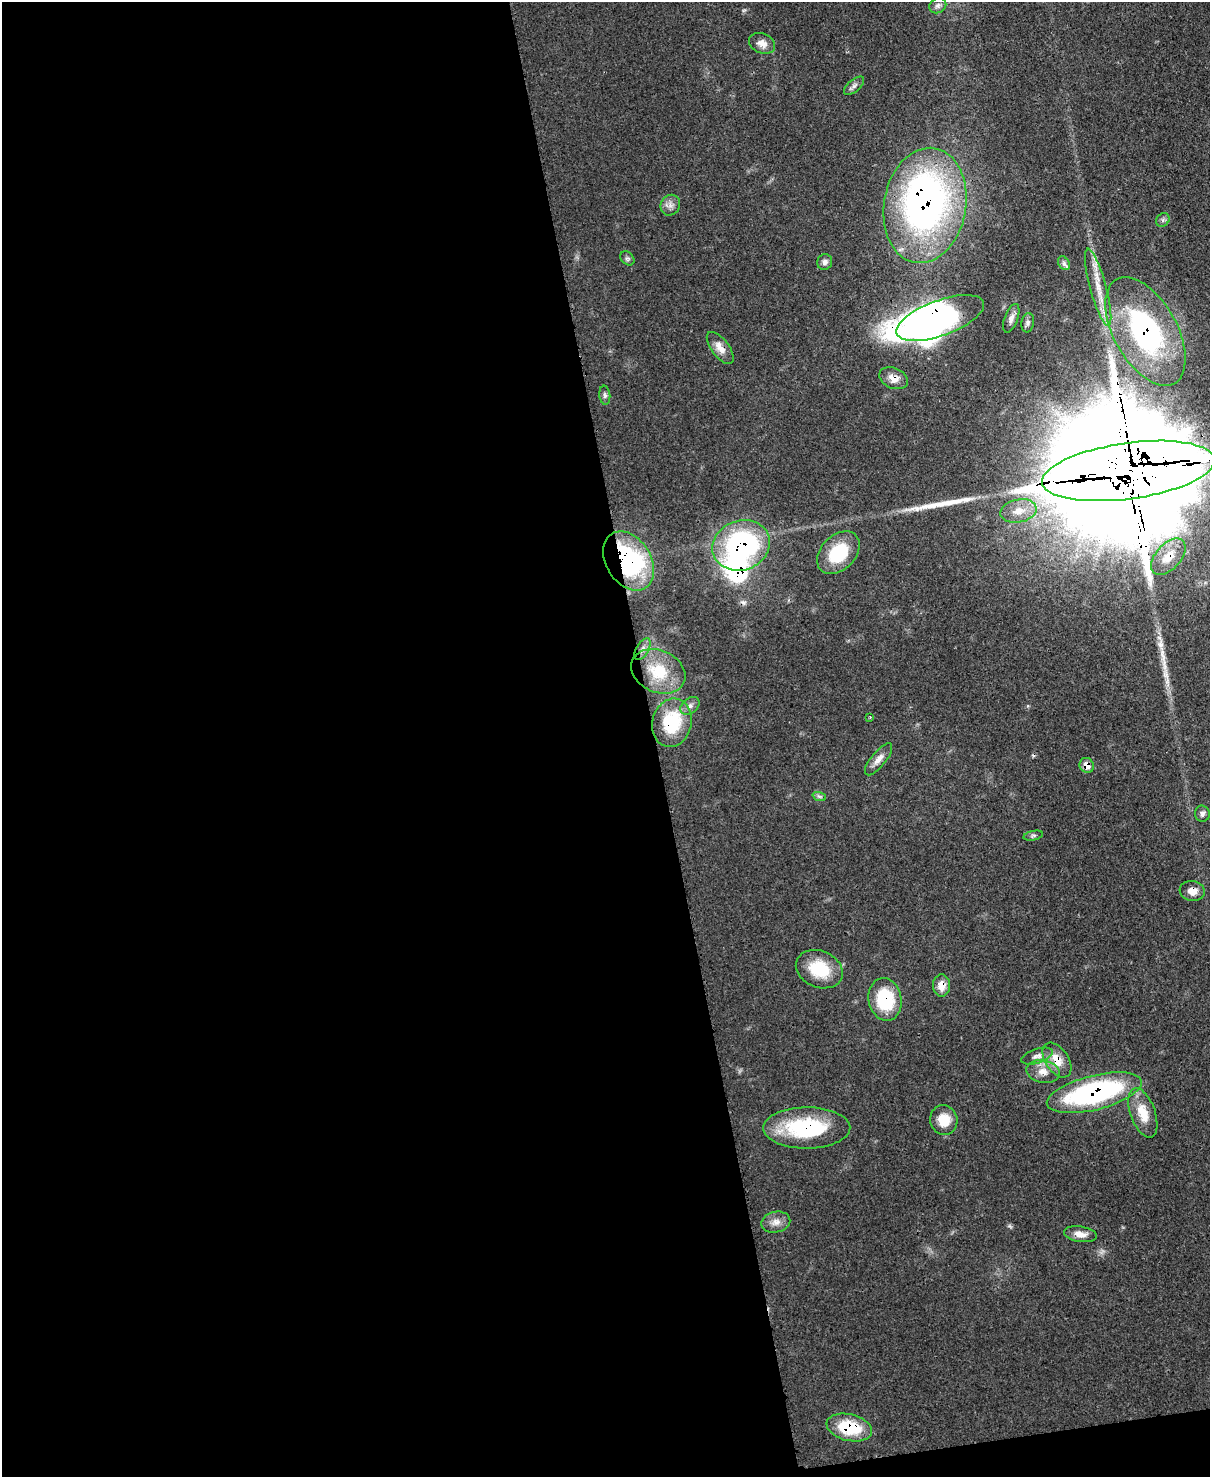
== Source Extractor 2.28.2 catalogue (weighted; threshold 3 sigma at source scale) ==
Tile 9 of 4 x 3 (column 1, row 3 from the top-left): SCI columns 78-1285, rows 215-1689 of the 4991 x 4970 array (HDU 1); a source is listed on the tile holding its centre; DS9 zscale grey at full resolution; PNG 1212 x 1479 px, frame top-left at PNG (2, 2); each listed source drawn as its Kron ellipse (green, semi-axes under 4 px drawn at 4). Shown black and unused: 55% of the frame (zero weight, under 3 of 4 exposures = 9% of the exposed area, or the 3 px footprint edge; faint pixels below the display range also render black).
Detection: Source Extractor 2.28.2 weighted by HDU 2 'WHT'; one run over the whole footprint, this tile lists its part. Background 0.0551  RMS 0.004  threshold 0.0181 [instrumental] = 3 sigma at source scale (4.5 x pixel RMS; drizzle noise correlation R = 1.50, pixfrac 1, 0.05/0.05 arcsec/px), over >= 5 px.
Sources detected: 57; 4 inside a brighter object's white glare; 2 cosmic-ray / hot-pixel residue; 2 long thin detections or spike segments (spike, bleed or trail) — neither listed nor drawn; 2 inside a brighter listed object's ellipse — not listed separately; the other 47 listed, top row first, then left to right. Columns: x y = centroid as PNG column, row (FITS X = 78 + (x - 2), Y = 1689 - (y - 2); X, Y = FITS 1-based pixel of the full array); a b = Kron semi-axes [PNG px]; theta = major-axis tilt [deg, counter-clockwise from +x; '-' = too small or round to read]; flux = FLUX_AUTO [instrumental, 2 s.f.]
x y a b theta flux
938 6 9 7 30 1.6
762 43 13 10 -24 3.6
854 86 12 6 41 1.5
670 205 11 9 57 2.4
925 205 58 41 80 190
1163 220 7 6 - 1.1
627 258 8 6 -44 1
825 262 8 7 - 1.5
1064 263 7 5 -60 1.1
1098 287 40 8 -75 8.9
940 318 46 17 20 70
1011 318 15 6 70 2.2
1028 323 10 6 81 1.3
1145 331 59 31 -61 81
720 348 19 8 -53 4.1
894 378 15 10 -23 4.3
605 395 9 5 -85 1.2
1128 471 87 28 8 37000
1018 511 18 11 12 5.8
741 545 29 25 19 86
838 553 25 17 45 20
1168 557 21 12 48 8.8
629 561 32 22 -58 69
643 649 12 6 60 2.2
658 671 28 21 -24 17
690 706 11 7 38 1.9
870 717 3 2 - 0.32
672 723 24 19 77 25
878 759 20 7 51 3.2
1087 765 8 7 - 4.1
819 796 7 4 -19 0.88
1202 814 8 7 - 1.5
1033 836 10 4 12 0.95
1192 891 13 10 -8 3.7
819 969 24 18 -23 16
941 985 11 8 -86 4.8
885 999 21 16 -78 25
1037 1056 16 7 18 2.3
1057 1060 19 11 -56 6.8
1043 1071 17 11 -12 4.8
1094 1093 49 17 14 83
1143 1113 26 12 -70 9.5
944 1120 15 13 -74 8.1
807 1128 43 20 0 36
776 1222 15 10 12 3.3
1080 1234 16 7 -9 3.8
849 1427 23 13 -13 21
Overlapping masked pixels (flux is a lower limit): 18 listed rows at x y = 925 205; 940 318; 1145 331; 720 348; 894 378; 1128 471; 741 545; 1168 557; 629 561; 672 723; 1087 765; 1192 891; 941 985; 885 999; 1057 1060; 1094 1093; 807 1128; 849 1427
Isophote crosses this tile's border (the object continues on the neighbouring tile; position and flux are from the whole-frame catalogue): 1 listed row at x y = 1128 471